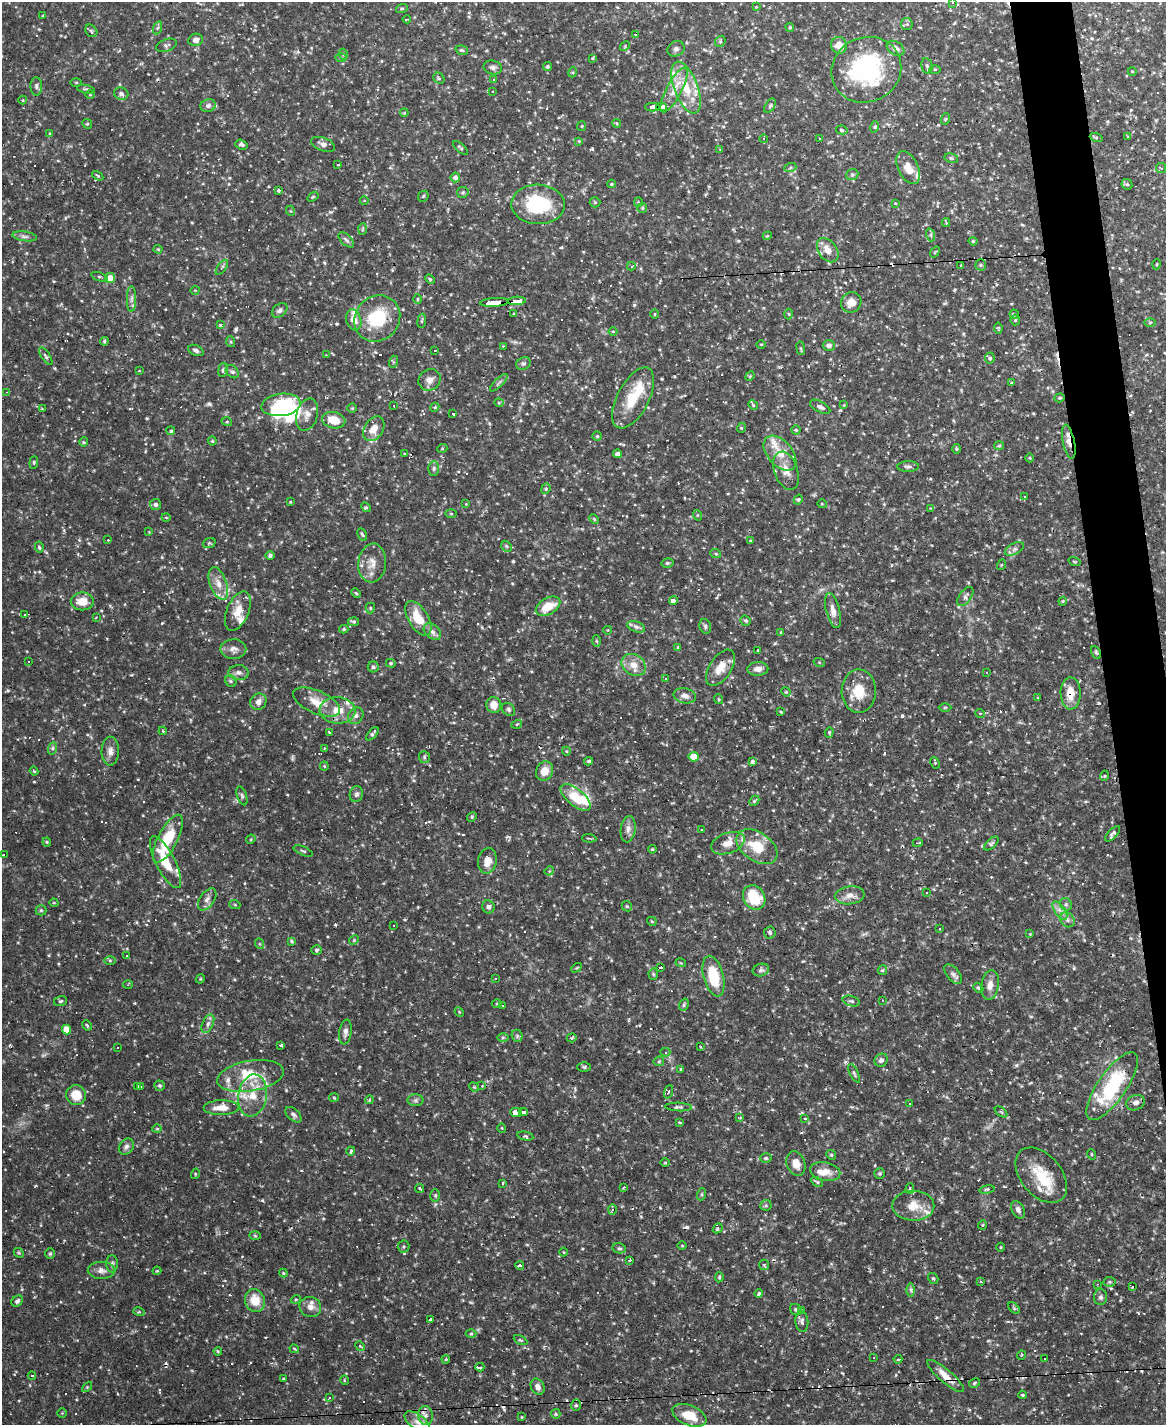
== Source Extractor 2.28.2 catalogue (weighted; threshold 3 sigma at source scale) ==
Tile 6 of 4 x 3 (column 2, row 2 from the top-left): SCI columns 1165-2328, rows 1659-3081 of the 4655 x 4633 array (HDU 1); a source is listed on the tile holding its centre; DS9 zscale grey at full resolution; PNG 1168 x 1427 px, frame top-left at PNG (2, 2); each listed source drawn as its Kron ellipse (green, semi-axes under 4 px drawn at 4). Shown black and unused: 3% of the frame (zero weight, under 2 of 3 exposures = <1% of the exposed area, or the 3 px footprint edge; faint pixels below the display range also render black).
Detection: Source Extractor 2.28.2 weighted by HDU 2 'WHT'; one run over the whole footprint, this tile lists its part. Background 0.123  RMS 0.0039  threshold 0.0176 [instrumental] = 3 sigma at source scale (4.5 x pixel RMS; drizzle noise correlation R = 1.50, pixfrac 1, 0.05/0.05 arcsec/px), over >= 5 px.
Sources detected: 579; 5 inside a brighter object's white glare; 86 cosmic-ray / hot-pixel residue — neither listed nor drawn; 24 inside a brighter listed object's ellipse — not listed separately; the other 464 listed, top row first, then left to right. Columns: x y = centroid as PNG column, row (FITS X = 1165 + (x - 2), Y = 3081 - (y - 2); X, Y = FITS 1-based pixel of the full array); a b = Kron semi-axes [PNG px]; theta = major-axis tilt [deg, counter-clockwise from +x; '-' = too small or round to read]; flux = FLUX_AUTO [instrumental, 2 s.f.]
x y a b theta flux
952 3 3 2 - 0.28
756 7 3 3 - 0.28
402 8 6 3 19 0.47
43 16 3 3 - 0.32
407 19 4 3 - 2
907 24 6 5 - 0.74
790 27 5 4 - 0.5
157 28 7 4 70 0.68
91 31 7 5 -48 0.76
635 35 3 2 - 0.27
196 40 7 6 - 2
720 41 6 5 - 0.58
167 45 11 6 18 1
839 45 8 7 - 4.3
625 46 5 4 - 0.45
896 48 9 6 -33 2.2
676 49 9 7 29 1.3
462 50 6 4 -18 0.57
343 54 5 3 - 0.49
341 58 6 4 1 0.5
592 58 4 3 - 0.39
547 66 5 4 - 0.58
927 66 8 5 -79 0.92
493 67 9 7 -13 1.4
935 69 5 3 - 0.42
866 70 35 32 26 49
1132 71 4 3 - 0.32
573 72 5 3 - 0.39
439 78 6 5 - 0.63
494 79 4 3 - 0.44
76 82 5 3 - 0.38
36 86 9 6 -88 1
686 88 27 12 -69 10
86 89 9 3 -12 0.57
674 90 25 7 62 5.1
492 91 3 3 - 0.41
121 94 7 6 - 1.1
90 95 4 3 - 0.28
23 100 4 4 - 0.4
208 105 8 6 18 1.4
770 106 8 4 57 0.81
652 107 7 3 -1 49
662 107 5 4 - 19
404 113 4 3 - 0.32
945 119 6 3 71 0.45
617 123 5 4 - 0.51
87 124 5 4 - 0.48
582 126 5 4 - 0.39
875 127 6 3 73 0.66
842 130 5 4 - 0.77
50 134 4 4 - 0.41
1128 136 3 3 - 0.35
1096 137 6 4 -19 0.59
764 139 4 3 - 0.43
819 139 3 2 - 0.39
579 141 4 4 - 0.37
241 144 6 5 - 0.98
323 144 12 6 -20 1.7
460 148 9 3 -41 0.59
720 149 3 2 - 0.4
951 158 7 4 -11 0.72
338 164 3 2 - 0.51
790 168 6 4 20 0.52
908 168 17 10 -64 4.7
1161 168 5 5 - 0.61
852 174 6 5 - 0.77
98 176 6 3 -31 0.51
455 177 5 5 - 1.6
612 184 4 3 - 0.45
1127 184 6 5 - 0.6
278 190 4 3 - 0.63
463 192 6 5 - 0.65
423 196 6 5 - 0.54
313 197 6 3 36 0.41
364 201 4 3 - 0.33
595 202 5 5 - 0.47
638 202 4 4 - 0.44
895 203 4 2 - 0.29
538 204 27 19 -2 27
642 208 5 4 - 0.51
291 211 5 3 - 0.36
946 222 4 3 - 0.5
363 229 6 4 87 0.51
931 235 6 4 -72 0.67
25 236 12 4 -8 1.2
767 236 4 3 - 0.37
346 240 9 5 -45 1.2
973 241 4 4 - 0.47
158 249 4 4 - 0.38
828 250 13 9 -53 4
935 252 6 3 53 0.33
1157 264 5 3 - 0.33
960 265 4 2 - 0.46
981 265 5 5 - 0.6
631 266 4 4 - 0.65
222 267 9 4 54 0.66
100 277 9 3 -20 0.55
110 278 5 5 - 4.6
430 279 5 3 - 0.45
195 290 4 3 - 0.29
132 299 13 4 89 1.4
418 299 5 3 - 0.4
517 301 9 4 3 46
495 302 14 4 4 73
851 302 10 10 - 4
280 310 9 6 40 1.2
513 314 4 2 - 0.3
655 314 5 3 - 0.32
789 314 5 3 - 0.4
1014 314 4 4 - 0.71
377 318 24 21 47 19
354 320 10 7 -72 3.3
1015 320 5 5 - 0.55
422 321 7 3 82 0.57
1150 323 6 4 1 0.48
220 324 3 3 - 1.2
998 328 5 4 - 0.44
613 331 4 3 - 0.32
104 341 4 3 - 0.47
231 342 5 3 - 0.4
761 344 5 3 - 0.32
503 346 3 3 - 0.46
829 346 6 5 - 1.6
801 348 7 3 -81 0.5
196 350 8 5 -22 1
435 350 3 2 - 0.31
326 355 3 2 - 0.37
46 356 10 4 -57 0.86
990 358 5 5 - 0.91
393 362 6 4 72 0.5
523 363 7 6 - 0.99
223 370 7 4 82 0.68
139 371 4 2 - 0.24
232 372 7 5 -47 0.9
750 376 5 4 - 0.4
429 380 11 10 - 2.6
499 383 12 3 45 0.81
1011 383 3 3 - 1.5
7 392 4 3 - 0.29
633 398 33 16 62 13
1060 398 5 4 - 0.51
499 403 4 4 - 0.45
281 405 20 11 7 24
753 405 5 4 - 0.48
844 405 4 4 - 0.33
394 406 3 2 - 0.2
435 407 4 3 - 0.41
820 407 11 5 -27 1.5
352 408 4 4 - 0.4
42 409 4 4 - 0.32
453 414 4 3 - 8.3
307 415 16 10 74 3
334 420 12 8 -11 7.7
227 422 5 3 - 0.39
741 428 5 3 - 0.37
374 429 13 9 58 4.4
796 430 4 4 - 0.46
171 431 4 4 - 0.78
597 436 4 4 - 0.53
212 441 4 4 - 0.41
84 442 4 4 - 0.41
1069 442 17 6 -78 2.4
999 446 5 4 - 0.44
442 449 5 3 - 0.32
956 449 5 3 - 0.42
404 453 2 2 - 0.39
780 453 20 12 -49 6.7
617 454 4 4 - 1.4
1030 458 4 3 - 0.34
34 462 6 4 84 0.54
908 467 10 5 1 1.1
434 468 7 5 89 0.87
786 471 20 11 -70 4.4
546 489 5 4 - 0.55
1025 497 3 2 - 0.25
798 500 5 4 - 0.56
290 502 3 2 - 0.3
156 504 5 5 - 1.1
466 504 3 3 - 0.27
822 504 5 3 - 0.33
366 507 5 4 - 0.53
930 508 3 3 - 0.28
451 514 5 3 - 0.37
697 515 5 3 - 0.38
166 517 4 3 - 0.26
594 519 5 3 - 0.43
149 532 4 3 - 0.3
362 534 6 3 -62 0.52
108 540 2 2 - 0.26
751 540 4 3 - 0.42
209 543 6 5 - 0.58
506 546 6 4 -46 0.64
39 547 5 4 - 0.77
1014 549 10 5 27 1.4
716 554 5 3 - 0.43
270 556 4 4 - 0.82
1075 562 6 2 -19 0.36
372 563 19 14 83 5.1
667 563 6 4 14 0.66
1001 565 5 3 - 0.36
218 583 17 8 -70 4.1
356 593 5 3 - 0.42
965 596 11 6 54 1.2
674 600 4 3 - 15
82 601 11 9 0 5.3
1063 601 4 3 - 0.34
548 606 13 8 30 8.2
370 608 5 5 - 0.59
833 610 18 7 -76 3.1
238 611 21 11 67 5.6
25 614 4 3 - 19
96 617 3 3 - 0.33
418 618 19 10 -58 9.2
746 621 5 5 - 0.64
353 622 5 4 - 0.6
705 626 7 5 -76 0.86
636 627 9 5 -20 1.2
344 629 4 3 - 0.56
608 630 4 3 - 0.27
432 632 10 6 -40 1.6
781 632 4 4 - 0.32
596 641 6 4 -87 0.48
678 647 4 3 - 0.4
233 649 13 10 0 2.3
758 650 4 2 - 0.26
1096 652 7 4 -62 0.69
29 661 3 3 - 1.9
819 662 6 3 -20 0.39
391 663 5 4 - 0.46
634 665 13 10 -33 4.4
373 667 5 5 - 0.86
720 668 20 11 57 4.9
758 669 10 7 3 2.3
986 672 3 3 - 0.36
239 673 10 7 -3 1.7
665 678 4 4 - 0.43
231 681 6 5 - 0.78
859 691 22 17 90 9
786 692 5 4 - 0.4
1071 693 16 10 -89 5.9
685 696 11 7 -14 2.1
1038 698 3 3 - 0.34
718 699 5 3 - 0.38
258 702 8 7 - 2.2
317 702 25 11 -24 6.5
494 705 8 7 - 3.4
945 707 6 4 0 0.45
509 709 7 5 -47 0.9
337 710 18 13 -3 6.8
781 712 4 3 - 0.33
980 714 5 3 - 0.34
356 716 9 7 52 1.5
517 724 5 3 - 0.35
163 731 4 3 - 0.36
330 732 3 3 - 0.92
829 732 5 4 - 0.45
372 734 8 4 50 0.92
53 748 6 4 71 0.65
324 748 3 2 - 0.36
110 751 14 8 89 2.4
566 751 4 3 - 0.3
424 757 6 5 - 0.69
694 757 5 5 - 5.6
589 761 4 3 - 0.58
753 761 3 3 - 1.7
935 763 6 3 -63 0.4
324 766 4 4 - 0.4
34 771 4 3 - 0.41
544 771 10 8 66 4.5
1104 776 5 3 - 0.35
356 794 8 6 72 1
242 796 10 4 -72 0.87
575 797 18 8 -39 10
754 801 6 4 45 0.54
472 817 5 4 - 0.55
628 829 13 7 82 2.2
702 829 3 3 - 0.37
1112 834 10 4 45 1
589 838 7 2 -4 0.44
168 839 26 10 63 14
251 839 5 4 - 0.42
47 842 4 4 - 0.44
728 843 17 10 20 4.3
918 843 5 2 - 0.37
991 843 9 4 41 0.72
757 847 23 14 -34 11
652 849 4 3 - 0.43
303 851 10 3 -23 0.56
3 855 3 2 - 0.38
487 861 13 9 79 4.1
166 862 29 9 -63 11
549 871 5 4 - 0.36
926 893 3 3 - 0.39
850 895 15 9 7 2.9
754 897 13 10 -56 13
207 899 12 7 56 1.9
54 903 4 3 - 0.32
1066 904 6 5 - 0.83
235 905 5 3 - 0.38
627 906 5 4 - 0.53
488 907 7 6 - 1.1
41 910 5 5 - 0.53
1060 911 10 5 -55 1.8
1067 920 8 6 -48 1.3
652 921 5 3 - 0.41
394 925 2 2 - 0.35
940 929 3 2 - 0.44
770 932 6 6 - 0.89
1030 934 3 3 - 0.28
354 940 5 4 - 0.45
292 941 4 3 - 0.53
260 944 5 3 - 0.44
316 950 5 4 - 0.66
126 956 3 3 - 0.72
110 960 6 4 0 0.54
681 963 5 3 - 0.33
576 968 5 3 - 0.4
661 968 4 3 - 7.4
761 970 8 6 17 1.1
882 970 5 4 - 0.49
653 974 5 5 - 0.48
953 974 12 6 -50 1.4
714 976 21 10 -76 14
496 978 3 2 - 0.43
200 979 5 3 - 0.35
128 985 5 3 - 0.36
990 985 15 8 81 3.1
978 988 5 4 - 0.59
882 1000 3 3 - 0.33
60 1001 7 5 16 0.68
851 1001 9 5 -15 0.86
497 1004 5 3 - 0.38
684 1005 6 4 70 0.63
503 1006 3 2 - 0.32
459 1012 5 4 - 0.4
208 1024 10 5 65 1.3
87 1025 5 3 - 0.65
66 1030 5 4 - 5.5
345 1032 12 6 81 1.6
517 1036 6 5 - 0.79
503 1037 6 4 0 0.57
572 1038 5 4 - 0.59
281 1045 3 3 - 0.6
700 1046 4 3 - 0.37
117 1047 3 3 - 0.37
665 1052 5 4 - 0.85
881 1060 7 6 - 1.3
659 1061 5 5 - 0.53
584 1067 6 4 -1 0.62
681 1069 4 3 - 0.61
854 1073 10 3 -63 0.75
250 1076 34 15 10 12
137 1086 3 3 - 22
141 1086 3 3 - 17
160 1086 5 5 - 0.86
482 1086 3 3 - 0.31
1112 1086 40 14 55 33
474 1087 5 4 - 0.4
668 1092 7 4 70 0.72
76 1095 10 9 - 7.1
252 1095 21 14 80 8.2
334 1098 5 3 - 0.38
369 1100 4 3 - 0.41
415 1100 8 6 1 0.93
1135 1103 9 7 25 1.9
909 1104 3 3 - 0.95
678 1107 13 4 -2 0.86
221 1108 17 7 1 4.4
516 1112 6 4 -6 24
523 1112 4 4 - 15
1001 1112 7 3 -37 0.53
293 1115 10 5 -41 1.1
740 1118 4 3 - 0.55
805 1119 4 4 - 0.6
680 1122 4 3 - 0.42
502 1128 5 3 - 0.3
157 1129 4 4 - 0.45
525 1136 8 4 -12 0.55
126 1147 9 7 53 1.3
351 1151 4 3 - 0.77
1091 1154 5 3 - 0.38
831 1155 5 4 - 0.45
766 1158 5 4 - 0.61
665 1163 5 3 - 0.33
796 1163 12 9 -71 3.7
825 1172 15 9 -11 3.8
195 1174 5 3 - 0.4
879 1174 5 5 - 0.55
1041 1175 32 20 -50 14
817 1182 7 4 -30 0.55
503 1183 3 3 - 0.65
624 1187 3 2 - 0.36
420 1188 4 3 - 0.43
910 1189 5 4 - 0.53
987 1189 8 4 10 0.74
702 1194 6 4 72 0.52
435 1195 6 5 - 0.61
766 1205 5 5 - 0.63
913 1206 21 15 0 6.9
612 1210 5 3 - 0.54
1018 1210 9 6 -61 1.6
982 1225 4 3 - 0.36
718 1228 5 4 - 0.78
255 1236 6 4 -3 0.47
682 1246 4 3 - 0.33
404 1247 6 6 - 0.66
1001 1247 4 3 - 0.31
619 1248 7 5 -11 0.77
564 1252 4 3 - 0.3
19 1253 5 4 - 0.47
50 1254 5 5 - 0.53
630 1260 3 3 - 2
112 1264 9 5 90 1
520 1265 4 3 - 23
764 1265 5 5 - 0.6
101 1270 13 8 -1 2.2
157 1271 4 3 - 0.34
283 1273 4 4 - 0.36
719 1277 5 4 - 0.53
933 1278 6 4 -56 0.62
981 1281 3 2 - 0.35
1110 1282 6 5 - 0.64
1097 1284 4 3 - 0.41
1132 1287 3 3 - 4.6
911 1290 6 4 -88 0.68
759 1294 4 4 - 1.2
1101 1297 7 6 - 1.1
296 1299 5 3 - 0.38
255 1300 11 10 - 6.9
17 1301 6 5 - 0.96
310 1307 11 10 - 2.6
1014 1308 7 4 -46 0.62
796 1310 6 5 - 0.69
801 1311 4 3 - 0.76
139 1312 5 3 - 0.41
430 1319 3 3 - 0.71
802 1322 10 6 -85 1.3
471 1334 5 3 - 0.4
520 1340 7 4 -26 0.55
360 1346 5 4 - 0.49
294 1349 5 3 - 0.43
218 1351 4 3 - 0.41
1021 1355 5 3 - 0.31
873 1358 3 2 - 0.35
446 1359 4 3 - 0.39
898 1359 4 3 - 21
1045 1359 3 3 - 0.57
480 1367 4 3 - 14
32 1375 4 3 - 0.87
946 1376 23 6 -41 5.2
283 1379 3 2 - 0.31
344 1380 5 3 - 0.32
974 1383 6 4 29 0.58
87 1387 6 4 46 0.44
538 1387 8 6 -64 2
1022 1395 4 3 - 0.48
330 1398 4 3 - 0.59
576 1405 5 5 - 0.71
62 1413 4 4 - 0.36
556 1414 5 4 - 0.5
425 1415 9 7 -79 2.1
689 1415 18 10 -23 8.1
522 1417 4 2 - 0.25
417 1422 15 7 -36 3.2
Overlapping masked pixels (flux is a lower limit): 10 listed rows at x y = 652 107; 662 107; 517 301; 495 302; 1069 442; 1071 693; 1112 1086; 516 1112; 523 1112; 946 1376
Unlisted compact peaks at least as high as the median listed source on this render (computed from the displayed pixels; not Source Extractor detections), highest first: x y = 236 329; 902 716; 209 404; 513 561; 634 305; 337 324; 1016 1065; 262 1200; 1099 703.